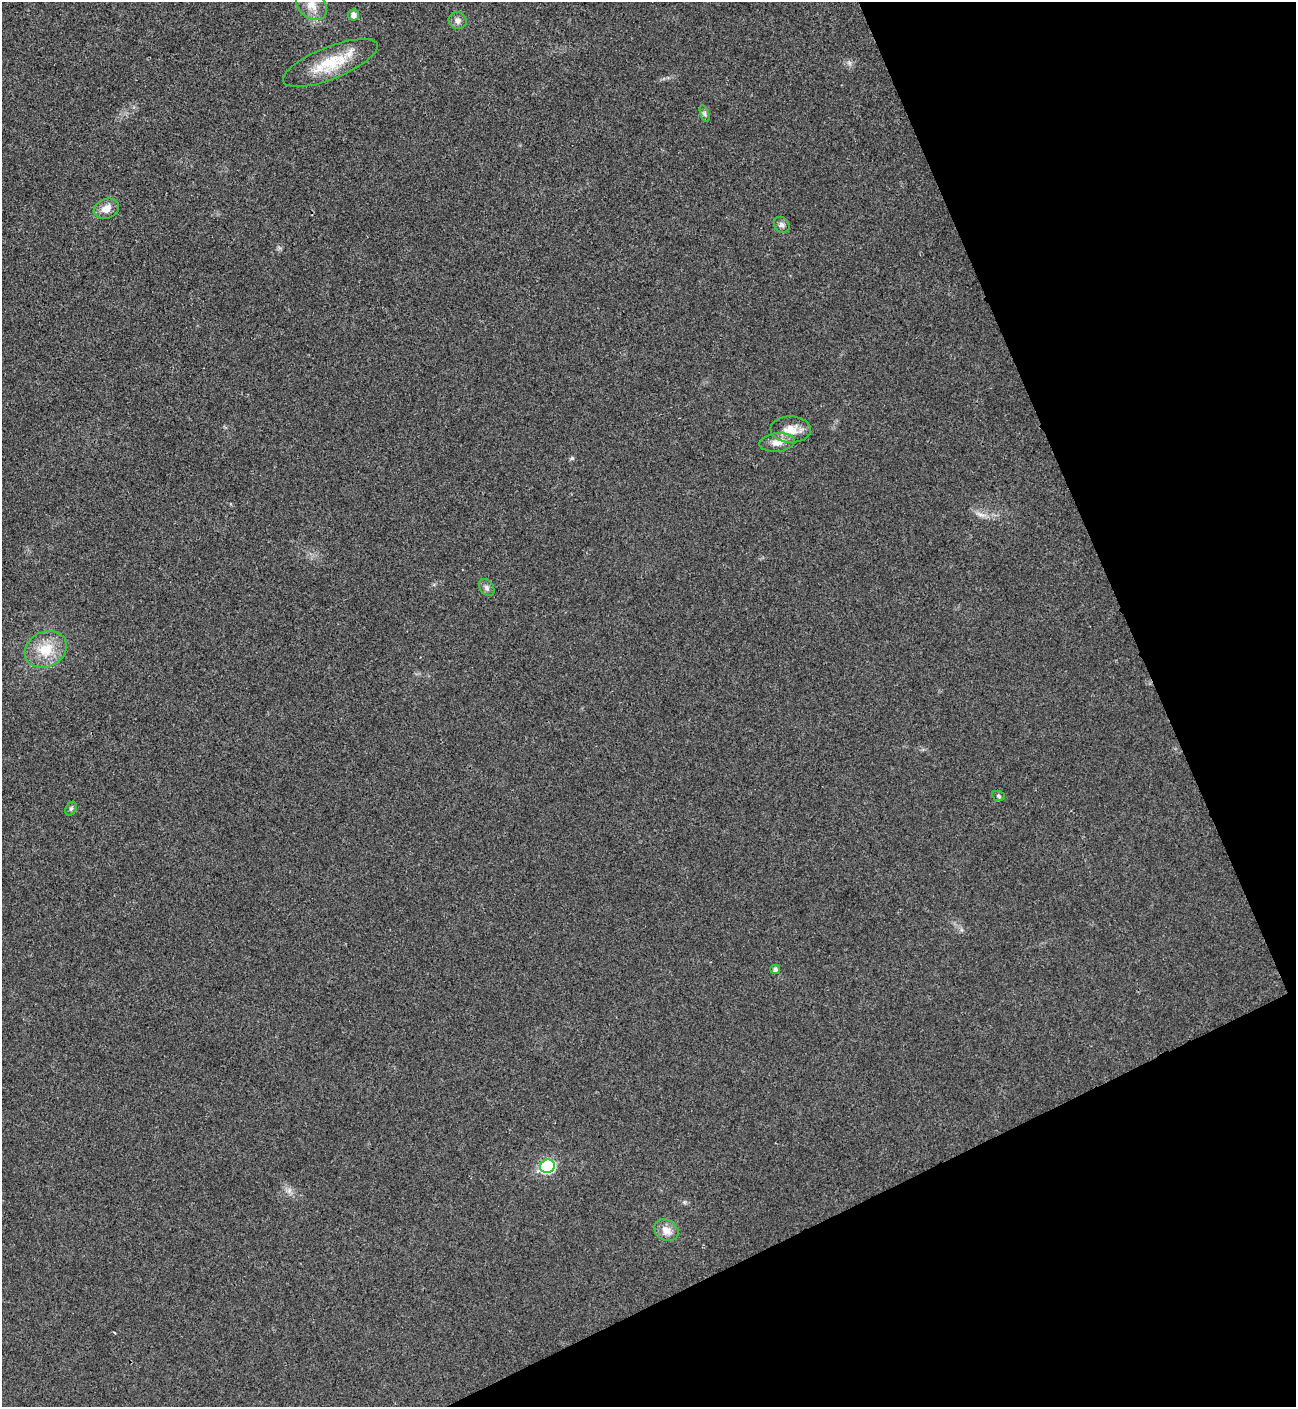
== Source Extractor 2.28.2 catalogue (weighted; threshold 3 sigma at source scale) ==
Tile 12 of 4 x 4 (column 4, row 3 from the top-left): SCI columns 4169-5462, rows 1410-2814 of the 5618 x 5630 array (HDU 1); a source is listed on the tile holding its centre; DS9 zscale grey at full resolution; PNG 1298 x 1409 px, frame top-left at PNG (2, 2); each listed source drawn as its Kron ellipse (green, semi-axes under 4 px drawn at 4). Shown black and unused: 22% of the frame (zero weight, under 3 of 4 exposures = <1% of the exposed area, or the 3 px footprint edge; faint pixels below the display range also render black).
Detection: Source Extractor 2.28.2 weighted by HDU 2 'WHT'; one run over the whole footprint, this tile lists its part. Background 0.0194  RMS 0.0056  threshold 0.025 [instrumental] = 3 sigma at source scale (4.5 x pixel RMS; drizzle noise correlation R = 1.50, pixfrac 1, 0.05/0.05 arcsec/px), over >= 5 px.
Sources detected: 16; all 16 listed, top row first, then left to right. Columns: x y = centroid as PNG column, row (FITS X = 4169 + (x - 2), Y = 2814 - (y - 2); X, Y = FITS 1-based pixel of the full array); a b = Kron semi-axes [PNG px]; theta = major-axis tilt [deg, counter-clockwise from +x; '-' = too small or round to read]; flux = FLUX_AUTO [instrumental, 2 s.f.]
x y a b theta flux
312 5 17 13 -42 7.6
353 15 5 5 - 2.8
458 20 9 8 - 2.6
330 63 50 16 22 22
705 114 9 3 -71 1
106 209 13 9 21 5.2
782 225 9 7 -47 2
791 430 20 13 -1 8
777 442 18 9 5 5.1
487 588 9 6 -53 1.7
46 649 22 17 27 14
998 796 6 5 - 0.91
71 809 7 5 63 1
775 969 5 4 - 1.7
547 1166 7 6 - 60
666 1230 13 10 -31 5.2